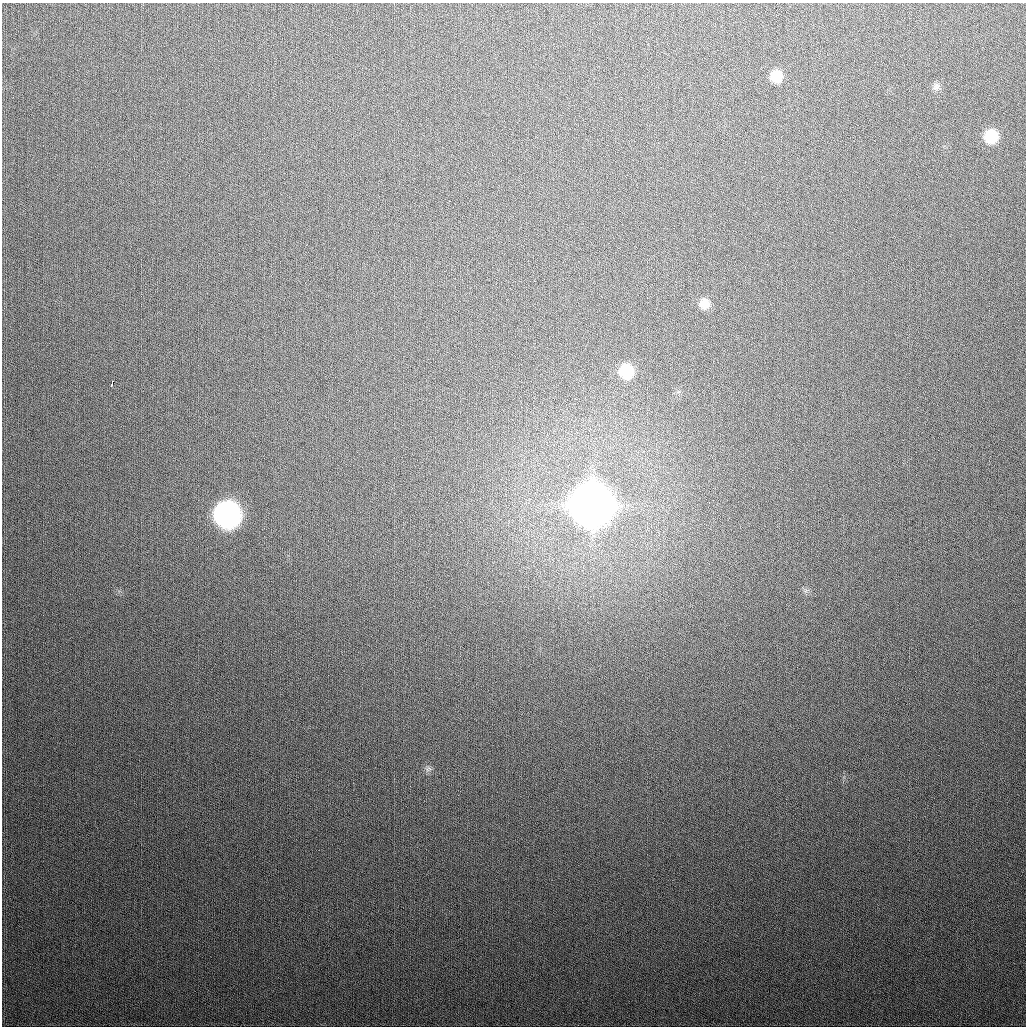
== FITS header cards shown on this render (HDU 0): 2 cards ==
NAXIS1  =                 1024
NAXIS2  =                 1024

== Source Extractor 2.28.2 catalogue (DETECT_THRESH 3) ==
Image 1024 x 1024 px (HDU 0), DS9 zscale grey, 1 PNG px = 1 image px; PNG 1028 x 1028 px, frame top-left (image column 1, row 1024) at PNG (2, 3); no overlay
Background 331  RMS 13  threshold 38.2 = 3 sigma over >= 5 px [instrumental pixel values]
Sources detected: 9; all 9 listed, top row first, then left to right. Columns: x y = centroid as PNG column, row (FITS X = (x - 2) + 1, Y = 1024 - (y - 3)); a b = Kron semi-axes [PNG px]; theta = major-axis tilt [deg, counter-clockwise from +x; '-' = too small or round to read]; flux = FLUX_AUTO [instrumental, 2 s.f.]
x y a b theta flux
776 76 12 11 - 1.5e+04
936 86 13 7 41 3.6e+03
991 136 12 12 - 2.6e+04
704 303 12 11 - 9.7e+03
626 371 14 13 - 3.2e+04
112 383 5 3 - 4.2e+03
591 505 16 16 - 4.6e+06
227 514 15 14 - 5.1e+05
428 769 8 7 - 3.1e+03